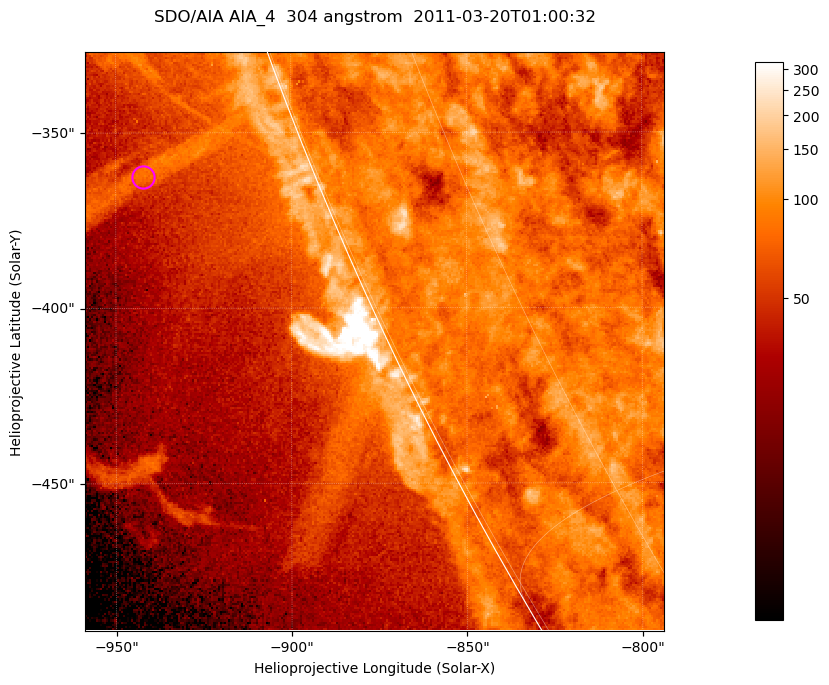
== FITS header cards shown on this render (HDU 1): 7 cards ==
TELESCOP= 'SDO/AIA '           / For AIA: SDO/AIA
INSTRUME= 'AIA_4   '           / For AIA: AIA_ATA1, AIA_ATA2, AIA_ATA3 or AIA_AT
WAVELNTH=                  304 / [angstrom] Wavelength
WAVEUNIT= 'angstrom'           / Wavelength unit: angstrom
DATE-OBS= '2011-03-20T01:00:32.123' / [ISO] Date when observation started; ISO 8
CTYPE1  = 'HPLN-TAN'           / CTYPE1; Typically HPLN
CTYPE2  = 'HPLT-TAN'           / CTYPE2; Typically HPLT

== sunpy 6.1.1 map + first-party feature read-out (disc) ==
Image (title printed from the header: SDO/AIA AIA_4  304 angstrom  2011-03-20T01:00:32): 275 x 275 px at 0.6 arcsec/px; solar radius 964 arcsec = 1606 px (partial field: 0.4% of the solar disc is inside the frame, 47% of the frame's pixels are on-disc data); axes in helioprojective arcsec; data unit not stated in the header (colour bar unlabelled)
Orientation: roll -0.132 deg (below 1 deg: not rotated)
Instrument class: DISC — disc imager (sunpy class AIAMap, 304 A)
Bright regions (active regions / flare kernels): reference = the on-disc median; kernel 3 px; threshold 5 sigma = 105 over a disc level ~81.1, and >= 1.15x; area >= 75 px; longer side >= 3 px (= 1.8 arcsec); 0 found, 0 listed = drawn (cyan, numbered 1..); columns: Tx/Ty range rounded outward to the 2 arcsec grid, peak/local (2 s.f.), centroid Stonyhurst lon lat
Off-limb structures (1.02-1.3 R_sun): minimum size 37 px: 4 found; the strongest spans PA ~110 deg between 1.02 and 1.07 R_sun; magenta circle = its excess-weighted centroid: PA ~110 deg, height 1.05 R_sun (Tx ~-942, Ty ~-362 arcsec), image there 1.9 x the reference